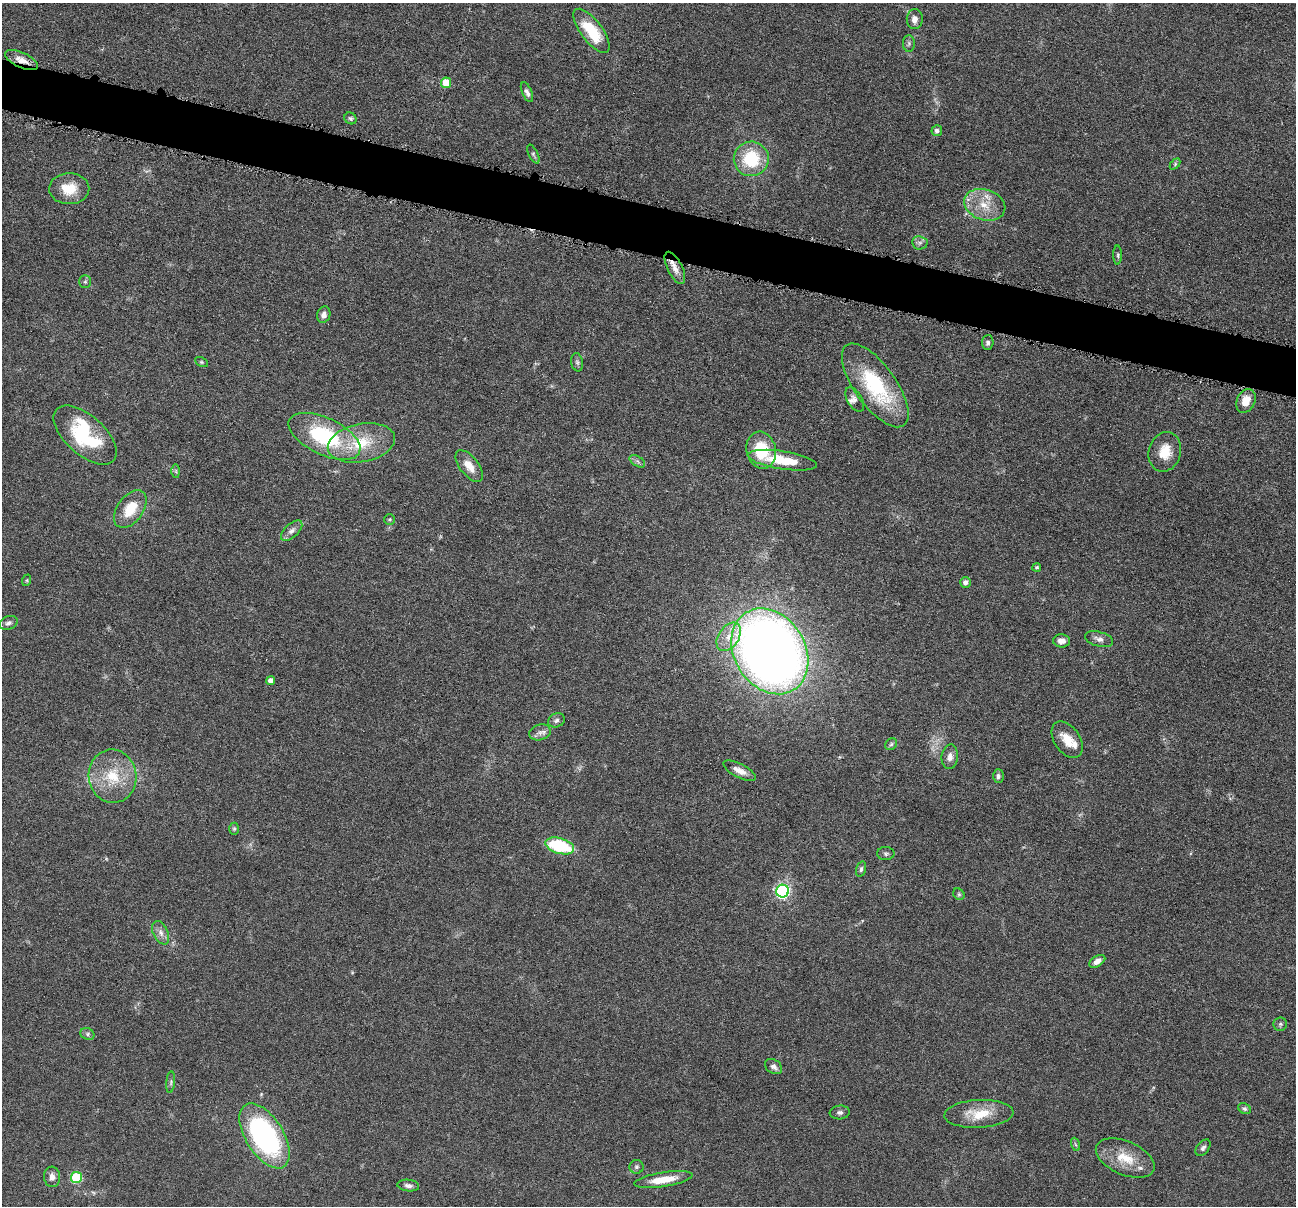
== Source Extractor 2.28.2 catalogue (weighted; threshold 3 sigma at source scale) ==
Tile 11 of 4 x 4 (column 3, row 3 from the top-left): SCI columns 2591-3884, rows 1459-2662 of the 5182 x 5200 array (HDU 1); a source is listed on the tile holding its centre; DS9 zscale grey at full resolution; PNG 1298 x 1208 px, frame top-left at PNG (2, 3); each listed source drawn as its Kron ellipse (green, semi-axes under 4 px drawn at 4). Shown black and unused: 4% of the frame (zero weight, under 4 of 8 exposures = <1% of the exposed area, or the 3 px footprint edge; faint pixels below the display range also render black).
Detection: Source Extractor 2.28.2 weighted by HDU 2 'WHT'; one run over the whole footprint, this tile lists its part. Background 0.0362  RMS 0.0035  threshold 0.0142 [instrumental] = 3 sigma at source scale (4.09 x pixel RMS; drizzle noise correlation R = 1.36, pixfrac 0.8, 0.05/0.05 arcsec/px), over >= 5 px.
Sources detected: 82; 5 inside a brighter listed object's ellipse — not listed separately; the other 77 listed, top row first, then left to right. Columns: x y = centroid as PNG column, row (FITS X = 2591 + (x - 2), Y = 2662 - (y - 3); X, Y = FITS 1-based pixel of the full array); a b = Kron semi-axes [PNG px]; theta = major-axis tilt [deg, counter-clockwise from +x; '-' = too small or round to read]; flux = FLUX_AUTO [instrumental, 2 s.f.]
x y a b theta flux
915 19 10 8 88 2.2
592 31 26 10 -53 13
909 43 8 6 89 0.77
21 60 18 7 -25 3.2
446 83 5 5 - 7.5
527 92 10 5 -66 1.2
350 118 6 5 - 0.6
937 131 5 5 - 0.93
533 154 10 4 -64 0.69
751 159 17 17 - 16
1175 164 6 4 47 0.45
69 189 20 15 1 7.2
985 205 21 15 -19 7.1
920 243 8 6 -6 0.97
1118 255 9 4 -90 0.54
675 268 18 7 -64 2.9
85 282 6 5 - 0.56
324 315 8 6 72 1.5
988 342 7 5 88 0.96
201 362 7 4 -27 0.51
577 362 9 6 -80 0.86
875 385 49 20 -54 29
855 400 13 7 -58 1.4
1246 401 12 9 66 4.1
85 435 38 19 -41 23
324 436 39 18 -25 30
361 443 34 19 11 14
761 450 19 14 -76 13
1165 452 20 16 73 6.5
782 460 35 9 -9 11
637 461 8 5 -32 0.8
469 466 19 9 -52 3.9
176 471 7 4 -89 0.55
130 509 21 13 54 8.5
390 519 5 5 - 0.51
292 531 13 7 42 1.7
1037 567 4 4 - 0.56
27 580 6 4 72 0.4
965 582 5 5 - 1.6
8 623 9 6 21 1.1
729 637 16 10 56 4.2
1099 639 14 7 -16 1.6
1061 641 8 6 -5 1.9
770 651 45 35 -58 350
271 680 4 4 - 2
556 720 8 7 - 1.1
540 732 11 8 16 1.5
1067 740 20 13 -55 5.3
891 744 6 5 - 0.62
950 757 12 8 84 2
740 771 18 7 -27 2.7
113 776 26 24 -82 13
998 776 7 5 89 0.81
234 829 6 5 - 0.5
560 846 15 8 -16 21
886 854 8 6 1 0.82
861 869 8 4 74 0.7
783 891 6 6 - 78
959 894 6 5 - 0.54
161 933 12 7 -64 1.9
1097 961 9 5 31 1.9
1280 1024 7 6 - 0.73
87 1034 7 5 -23 0.73
774 1066 9 7 -34 1.4
171 1082 11 4 85 0.77
1244 1109 7 5 -30 0.7
840 1112 10 7 6 1.1
979 1114 34 14 3 8.8
264 1136 36 18 -58 69
1075 1144 7 4 -71 0.57
1203 1148 9 6 51 0.97
1125 1158 31 16 -23 8.8
636 1167 7 7 - 0.83
52 1177 10 8 -86 1.9
76 1177 5 5 - 24
663 1180 29 7 9 6.5
408 1186 11 5 -7 1.3
Overlapping masked pixels (flux is a lower limit): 1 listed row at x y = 21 60